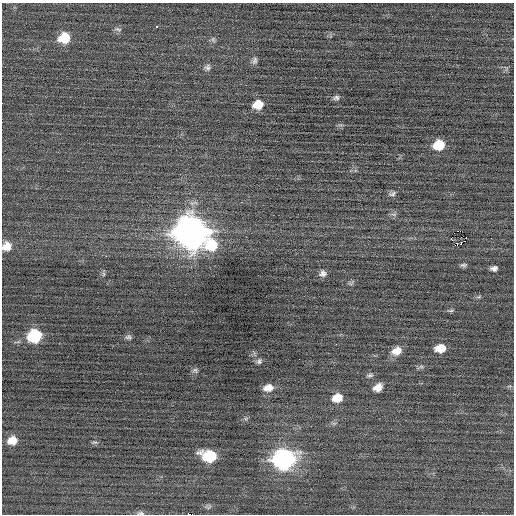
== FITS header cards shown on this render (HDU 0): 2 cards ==
NAXIS1  =                  512 / Axis length
NAXIS2  =                  512 / Axis length

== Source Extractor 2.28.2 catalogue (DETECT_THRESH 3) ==
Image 512 x 512 px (HDU 0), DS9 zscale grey, 1 PNG px = 1 image px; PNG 516 x 516 px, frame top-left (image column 1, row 512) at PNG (2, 3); no overlay
Background 0.00929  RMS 0.69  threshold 2.07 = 3 sigma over >= 5 px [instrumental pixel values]
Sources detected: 43; all 43 listed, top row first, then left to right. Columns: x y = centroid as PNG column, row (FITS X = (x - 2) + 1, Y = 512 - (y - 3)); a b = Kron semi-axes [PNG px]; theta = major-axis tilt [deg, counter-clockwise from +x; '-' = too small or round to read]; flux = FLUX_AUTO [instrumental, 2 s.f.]
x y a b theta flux
157 26 3 3 - 42
118 29 10 5 -15 130
64 38 11 10 - 1100
213 39 8 6 -76 110
255 61 11 6 74 160
207 67 10 8 26 170
336 98 9 6 11 130
258 105 10 8 18 750
439 145 11 9 13 1200
392 194 11 6 17 150
394 214 9 4 -8 100
460 231 4 2 - 3200
191 232 14 13 - 74000
451 239 3 2 - 200
211 245 16 15 - 1600
7 246 10 9 - 490
463 265 8 4 2 110
494 268 7 5 5 180
323 273 9 8 - 200
104 274 7 4 89 78
351 283 8 6 14 96
479 297 8 3 19 74
450 311 11 4 2 80
34 336 10 9 - 3100
128 337 8 6 -13 110
336 344 2 2 - 110
440 348 10 7 9 740
396 351 11 8 21 560
259 361 7 6 - 120
421 366 7 4 0 93
195 370 7 7 - 110
370 375 10 5 12 110
378 387 10 7 34 420
268 388 11 8 9 430
337 398 11 9 14 680
246 419 6 6 - 90
12 441 10 9 - 570
94 442 9 4 1 84
209 456 12 9 -12 2500
283 459 13 10 11 17000
209 507 9 6 21 120
140 513 11 5 -4 120
189 514 3 2 - 1800
At the frame edge (FLAGS 8, measured only in part): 3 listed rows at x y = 7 246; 140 513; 189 514